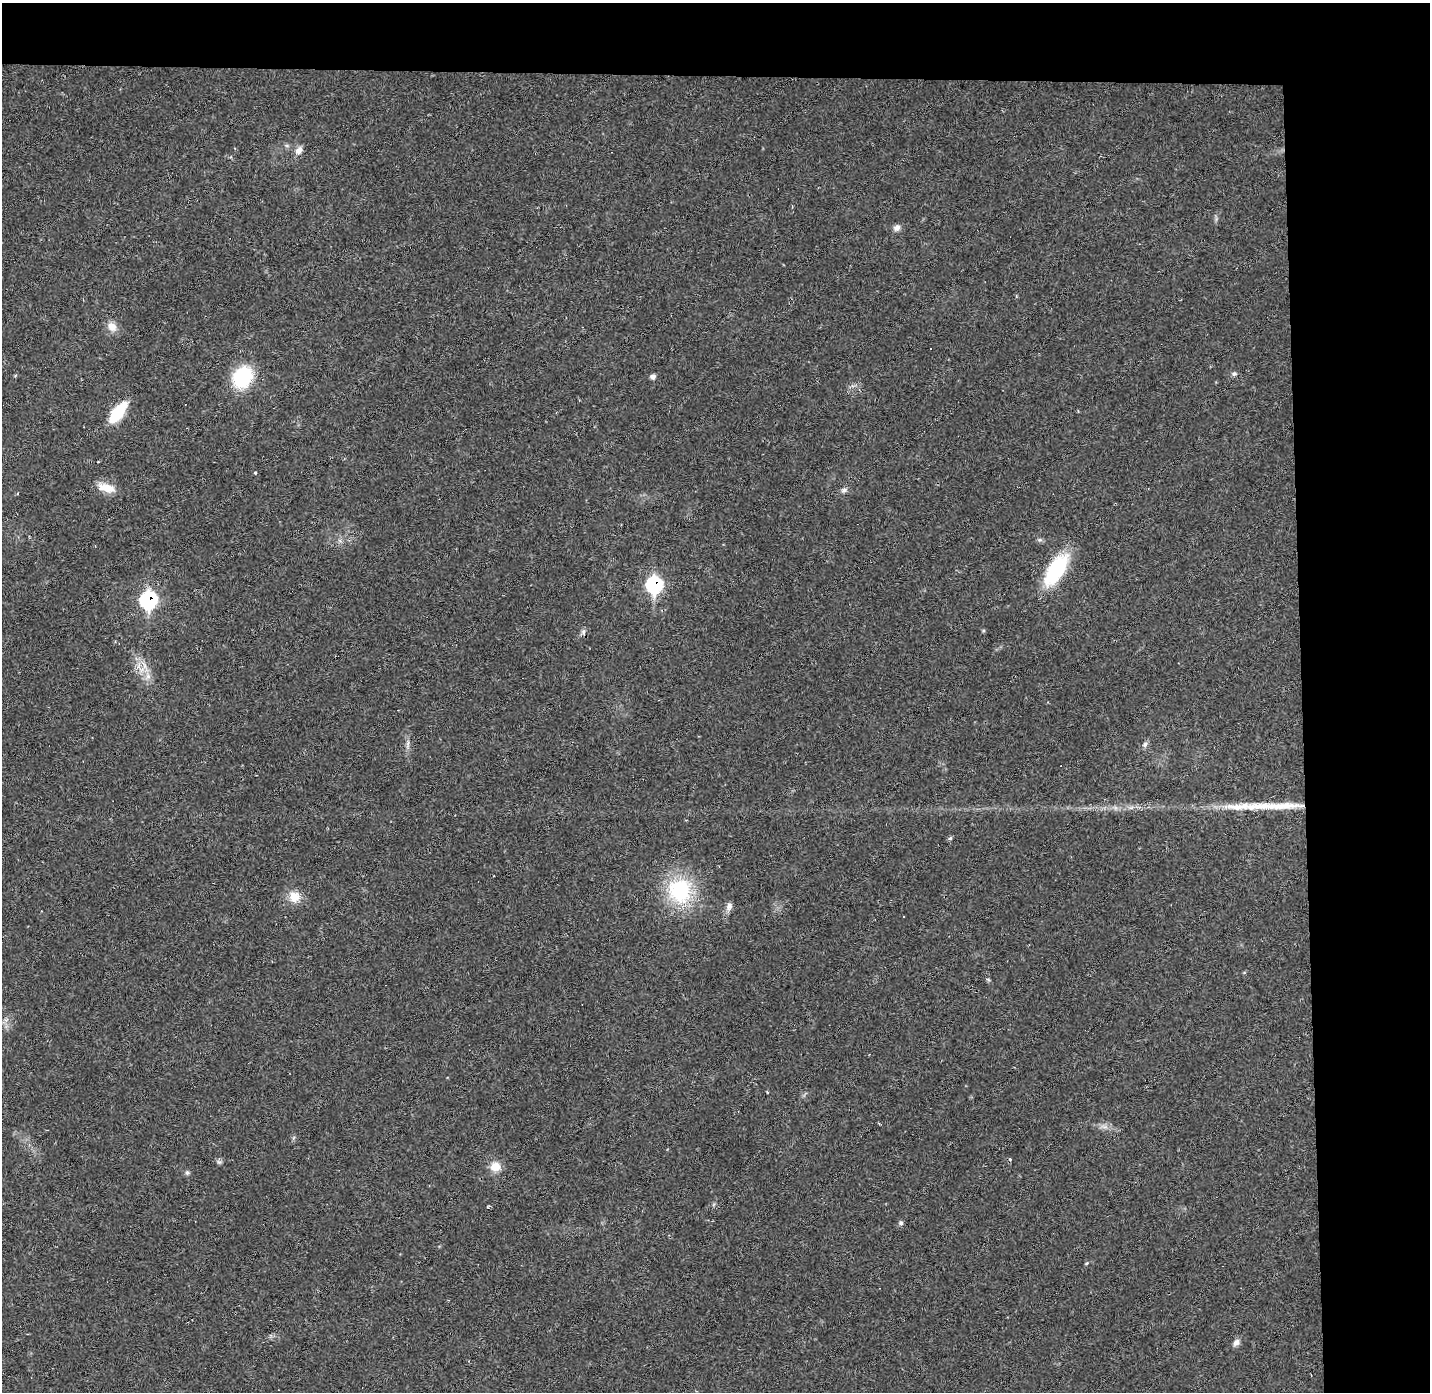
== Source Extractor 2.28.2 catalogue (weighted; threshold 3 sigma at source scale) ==
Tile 3 of 3 x 3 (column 3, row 1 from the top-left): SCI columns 2858-4285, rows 2822-4211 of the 4285 x 4255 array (HDU 1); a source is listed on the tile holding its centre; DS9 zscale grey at full resolution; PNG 1432 x 1394 px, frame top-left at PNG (2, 3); no overlay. Shown black and unused: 14% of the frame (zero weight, under 2 of 3 exposures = <1% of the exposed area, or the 3 px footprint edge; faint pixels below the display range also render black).
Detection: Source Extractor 2.28.2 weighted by HDU 2 'WHT'; one run over the whole footprint, this tile lists its part. Background 0.0431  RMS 0.0043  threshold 0.0193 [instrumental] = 3 sigma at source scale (4.5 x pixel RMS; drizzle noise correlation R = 1.50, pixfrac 1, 0.05/0.05 arcsec/px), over >= 5 px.
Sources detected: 34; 4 cosmic-ray / hot-pixel residue — not listed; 2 inside a brighter listed object's ellipse — not listed separately; the other 28 listed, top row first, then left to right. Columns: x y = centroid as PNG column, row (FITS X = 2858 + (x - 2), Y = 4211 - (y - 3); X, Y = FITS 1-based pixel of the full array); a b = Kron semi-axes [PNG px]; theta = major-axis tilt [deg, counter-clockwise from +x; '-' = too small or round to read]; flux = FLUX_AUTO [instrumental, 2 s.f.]
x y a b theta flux
299 150 11 8 52 2.6
897 228 10 7 33 1.8
112 326 13 10 -44 3.8
1234 374 7 6 - 0.96
653 376 6 5 - 1.4
243 377 20 16 56 31
118 412 18 8 51 24
255 473 4 3 - 0.49
106 488 23 10 -14 6.3
844 490 9 6 15 1.3
1056 569 32 14 57 33
654 585 10 9 - 55
148 600 9 9 - 74
583 632 6 6 - 1
144 665 13 5 -70 2.4
1145 744 8 6 57 1.2
1282 806 69 10 2 19
950 838 5 4 - 0.7
680 891 31 29 -64 33
294 897 15 14 - 6
729 907 11 7 66 2
767 1092 4 2 - 0.41
219 1162 7 4 -32 0.85
495 1167 11 10 - 5.2
187 1173 6 5 - 0.81
901 1223 7 6 - 0.86
1087 1263 5 3 - 0.47
1236 1342 11 7 51 1.8
Overlapping masked pixels (flux is a lower limit): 3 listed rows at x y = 654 585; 148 600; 1282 806